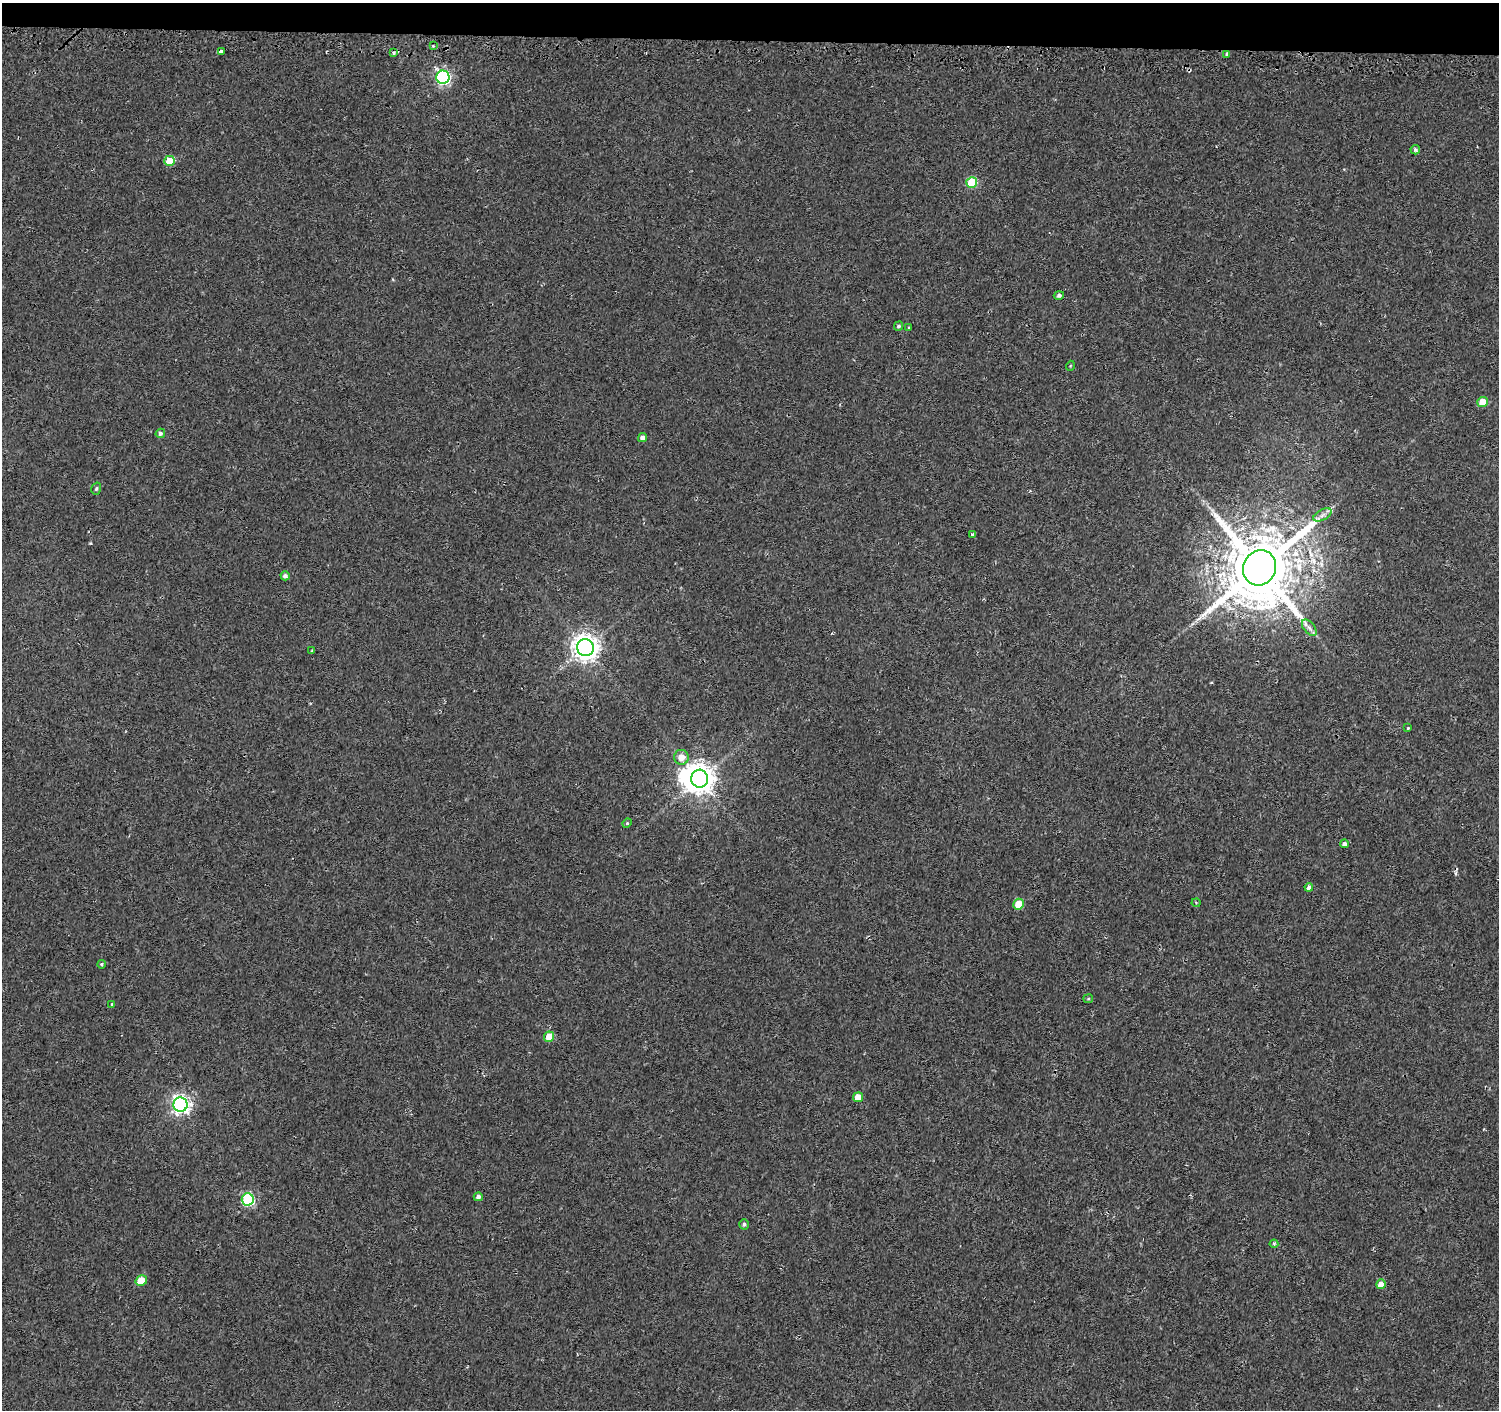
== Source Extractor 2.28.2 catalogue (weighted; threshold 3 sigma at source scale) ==
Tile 2 of 3 x 3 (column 2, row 1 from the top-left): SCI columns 1522-3018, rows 3071-4478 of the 4549 x 4788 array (HDU 1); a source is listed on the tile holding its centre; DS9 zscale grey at full resolution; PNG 1501 x 1412 px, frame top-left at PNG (2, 3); each listed source drawn as its Kron ellipse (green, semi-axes under 4 px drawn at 4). Shown black and unused: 3% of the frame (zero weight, under 2 of 3 exposures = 3% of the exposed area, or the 3 px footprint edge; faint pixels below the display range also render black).
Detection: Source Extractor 2.28.2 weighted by HDU 2 'WHT'; one run over the whole footprint, this tile lists its part. Background 0.0015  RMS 0.0032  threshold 0.0144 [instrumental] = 3 sigma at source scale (4.5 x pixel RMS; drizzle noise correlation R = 1.50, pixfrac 1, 0.0396/0.0396 arcsec/px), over >= 5 px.
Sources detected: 46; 1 inside a brighter object's white glare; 2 cosmic-ray / hot-pixel residue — neither listed nor drawn; the other 43 listed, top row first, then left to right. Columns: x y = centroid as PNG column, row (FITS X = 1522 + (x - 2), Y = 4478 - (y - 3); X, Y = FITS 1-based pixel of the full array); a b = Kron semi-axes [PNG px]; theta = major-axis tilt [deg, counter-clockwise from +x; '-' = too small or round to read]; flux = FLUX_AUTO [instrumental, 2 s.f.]
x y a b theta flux
433 46 4 3 - 0.3
221 51 4 4 - 2.4
393 53 4 3 - 0.81
1226 54 3 3 - 1.5
443 77 7 6 - 66
1415 150 4 4 - 0.72
169 161 5 5 - 9.3
972 182 5 5 - 16
1059 295 5 4 - 0.84
899 326 5 4 - 0.57
909 328 3 3 - 0.29
1070 366 5 3 - 0.26
1483 402 5 5 - 6.6
160 433 5 4 - 0.77
642 437 4 4 - 1.3
96 489 6 4 73 0.5
1322 515 10 5 27 1.2
973 534 4 3 - 1.2
1259 568 18 16 62 3600
285 576 4 4 - 1
1309 628 9 5 -52 1.1
585 648 8 8 - 330
312 651 3 3 - 0.32
1408 728 4 3 - 0.3
681 757 7 7 - 3.4
700 779 9 8 - 450
627 823 5 4 - 0.37
1344 844 4 4 - 0.96
1309 887 4 4 - 1.4
1196 903 4 4 - 0.39
1019 904 5 5 - 11
102 964 4 4 - 0.41
1088 999 5 4 - 0.39
112 1004 4 3 - 0.28
549 1037 5 5 - 7.9
858 1097 5 5 - 5.1
180 1105 7 7 - 130
478 1197 4 4 - 1.2
248 1199 6 6 - 38
744 1224 5 5 - 0.66
1274 1244 4 4 - 0.36
141 1281 6 5 - 7
1381 1284 5 5 - 3